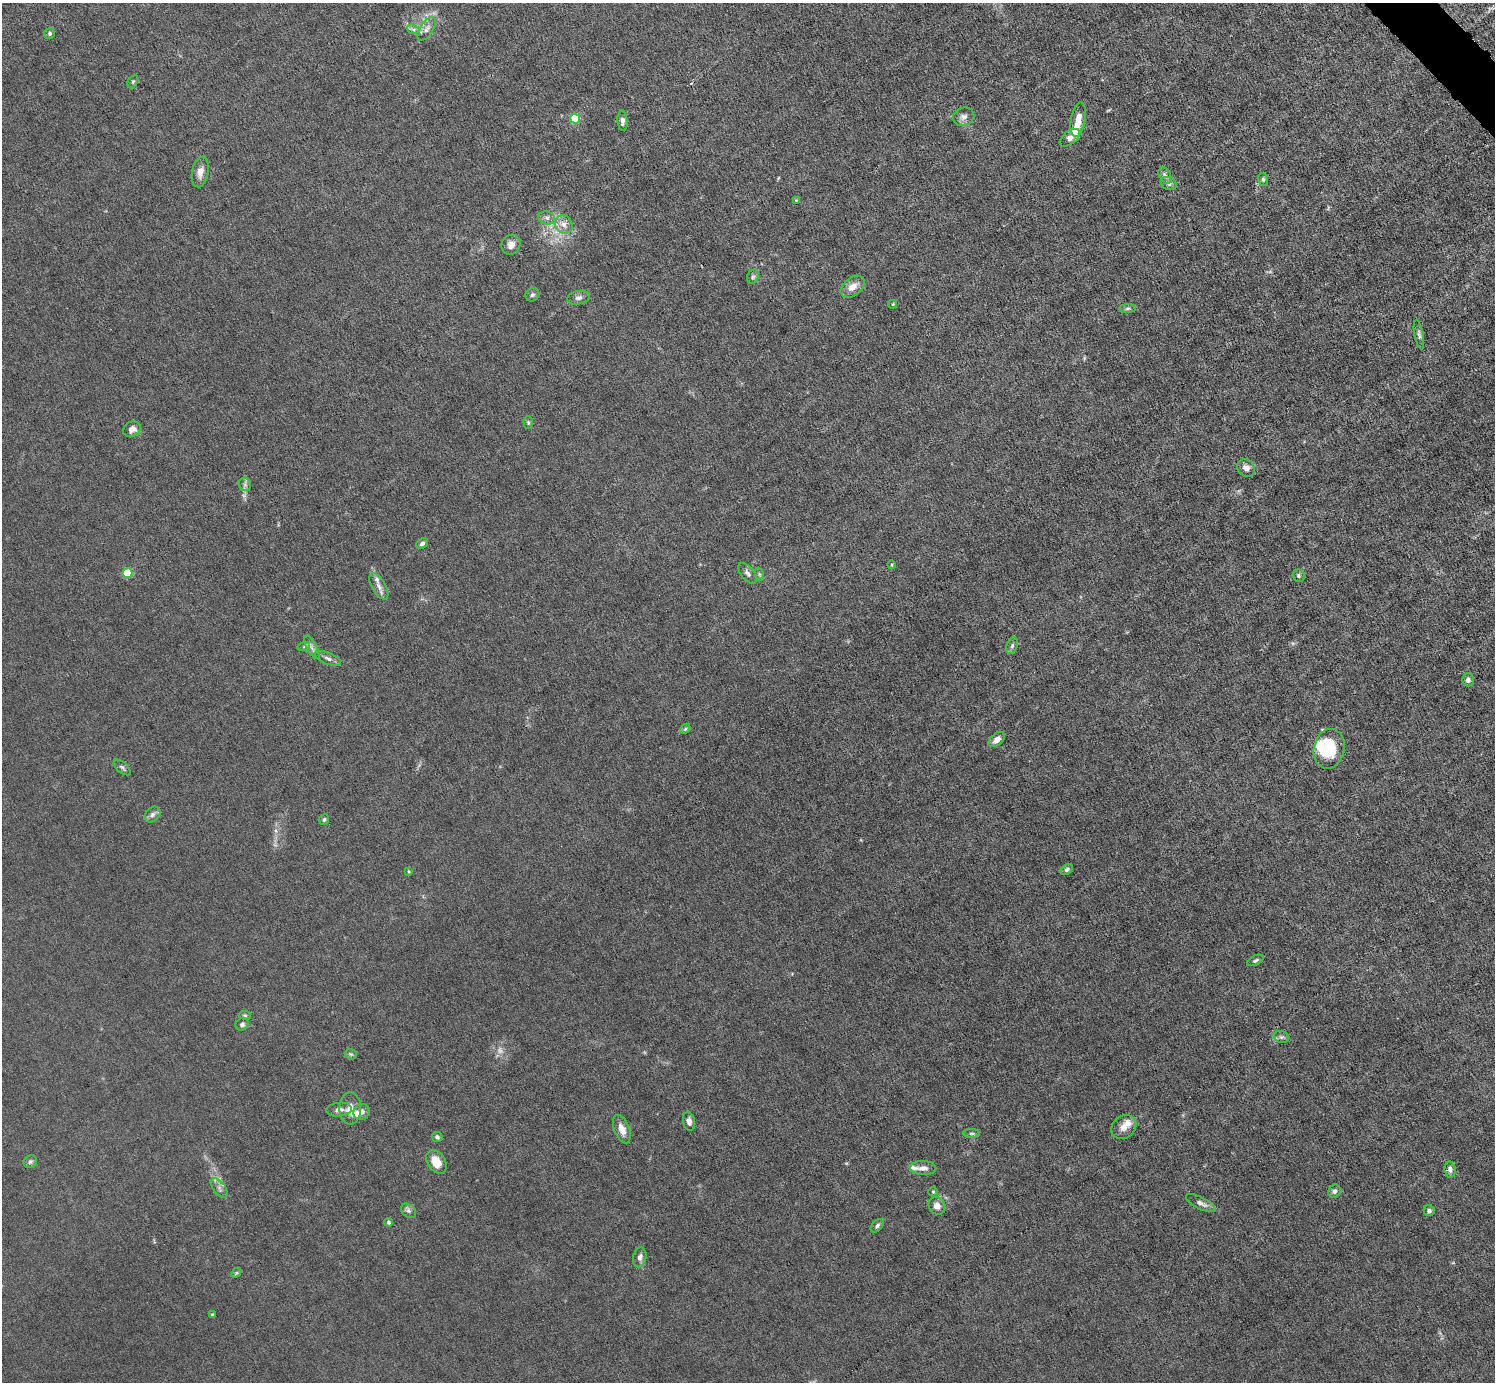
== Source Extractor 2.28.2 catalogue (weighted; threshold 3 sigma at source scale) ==
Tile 10 of 4 x 4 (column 2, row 3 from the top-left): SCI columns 1495-2987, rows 1677-3056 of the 5974 x 5972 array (HDU 1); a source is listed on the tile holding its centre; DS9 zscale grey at full resolution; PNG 1497 x 1384 px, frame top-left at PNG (2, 3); each listed source drawn as its Kron ellipse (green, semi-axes under 4 px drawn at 4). Shown black and unused: <1% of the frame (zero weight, under 6 of 12 exposures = <1% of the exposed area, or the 3 px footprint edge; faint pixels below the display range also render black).
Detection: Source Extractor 2.28.2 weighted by HDU 2 'WHT'; one run over the whole footprint, this tile lists its part. Background 0.0141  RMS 0.0031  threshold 0.0125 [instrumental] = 3 sigma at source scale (4.09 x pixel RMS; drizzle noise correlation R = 1.36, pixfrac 0.8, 0.05/0.05 arcsec/px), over >= 5 px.
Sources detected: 83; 1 too faint to see at this stretch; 1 inside a brighter object's white glare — neither listed nor drawn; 4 inside a brighter listed object's ellipse — not listed separately; the other 77 listed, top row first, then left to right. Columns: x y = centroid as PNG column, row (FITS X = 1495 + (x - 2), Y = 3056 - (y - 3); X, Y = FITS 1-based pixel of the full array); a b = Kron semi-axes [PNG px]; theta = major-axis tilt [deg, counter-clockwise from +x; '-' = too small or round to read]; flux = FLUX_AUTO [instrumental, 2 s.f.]
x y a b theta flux
413 29 7 4 -19 0.64
427 29 13 6 57 1.4
50 33 6 5 - 0.55
133 81 7 5 63 0.47
964 117 11 9 21 1.4
575 119 5 5 - 13
1078 120 17 7 80 3.4
622 121 10 5 -86 1
1070 138 12 6 38 1.7
200 172 15 8 78 2.1
1165 175 9 5 -62 0.88
1263 179 7 5 -76 0.53
1169 184 8 6 -24 0.81
796 200 4 4 - 0.23
547 218 8 6 -16 0.97
564 224 9 8 - 1.9
511 245 10 9 - 1.8
753 277 7 5 68 0.59
853 287 14 9 39 2.6
532 295 7 6 - 0.62
579 298 11 6 11 1
893 304 4 3 - 0.26
1127 308 8 4 2 0.61
1419 334 15 4 -80 0.82
528 423 6 4 -87 0.43
132 429 9 7 25 1.8
1246 468 9 8 - 1.7
245 484 7 6 - 0.74
422 543 6 5 - 0.79
892 565 4 3 - 0.25
127 573 5 5 - 12
748 573 12 6 -50 1
759 574 6 4 -71 0.43
1298 576 6 6 - 0.54
379 586 14 7 -60 1.7
304 646 6 4 20 0.45
1012 646 8 5 70 0.69
312 647 13 5 -61 0.99
328 658 14 5 -22 1
1468 680 6 5 - 0.87
685 729 6 4 45 0.42
997 740 9 6 40 1.9
1329 749 20 15 77 12
122 767 10 5 -41 0.64
152 815 9 6 46 1
324 819 5 5 - 0.5
1067 869 7 4 35 0.65
409 871 4 3 - 0.29
1256 960 9 4 26 0.58
245 1015 6 4 -8 0.39
242 1024 7 6 - 0.71
1281 1037 8 6 -18 0.7
351 1054 6 5 - 0.47
350 1108 16 11 -89 2.9
339 1110 13 7 6 1.3
362 1112 8 7 - 1.3
689 1121 9 6 -79 1.3
1124 1127 13 11 40 2.3
622 1129 15 7 -69 2.5
972 1133 8 4 -1 0.46
437 1137 5 5 - 0.64
30 1162 7 6 - 0.63
436 1162 13 8 -56 4.1
923 1168 13 7 -2 1.4
1450 1169 8 5 -83 0.95
219 1188 11 6 -55 1.2
1334 1191 7 6 - 0.72
933 1192 4 4 - 0.34
1201 1203 16 6 -26 1.3
937 1206 9 8 - 1.7
408 1211 8 6 -41 0.81
1429 1211 6 5 - 0.72
389 1222 4 4 - 0.49
877 1226 8 5 47 0.69
640 1257 10 6 79 1.2
236 1273 6 4 44 0.36
213 1315 4 3 - 0.45